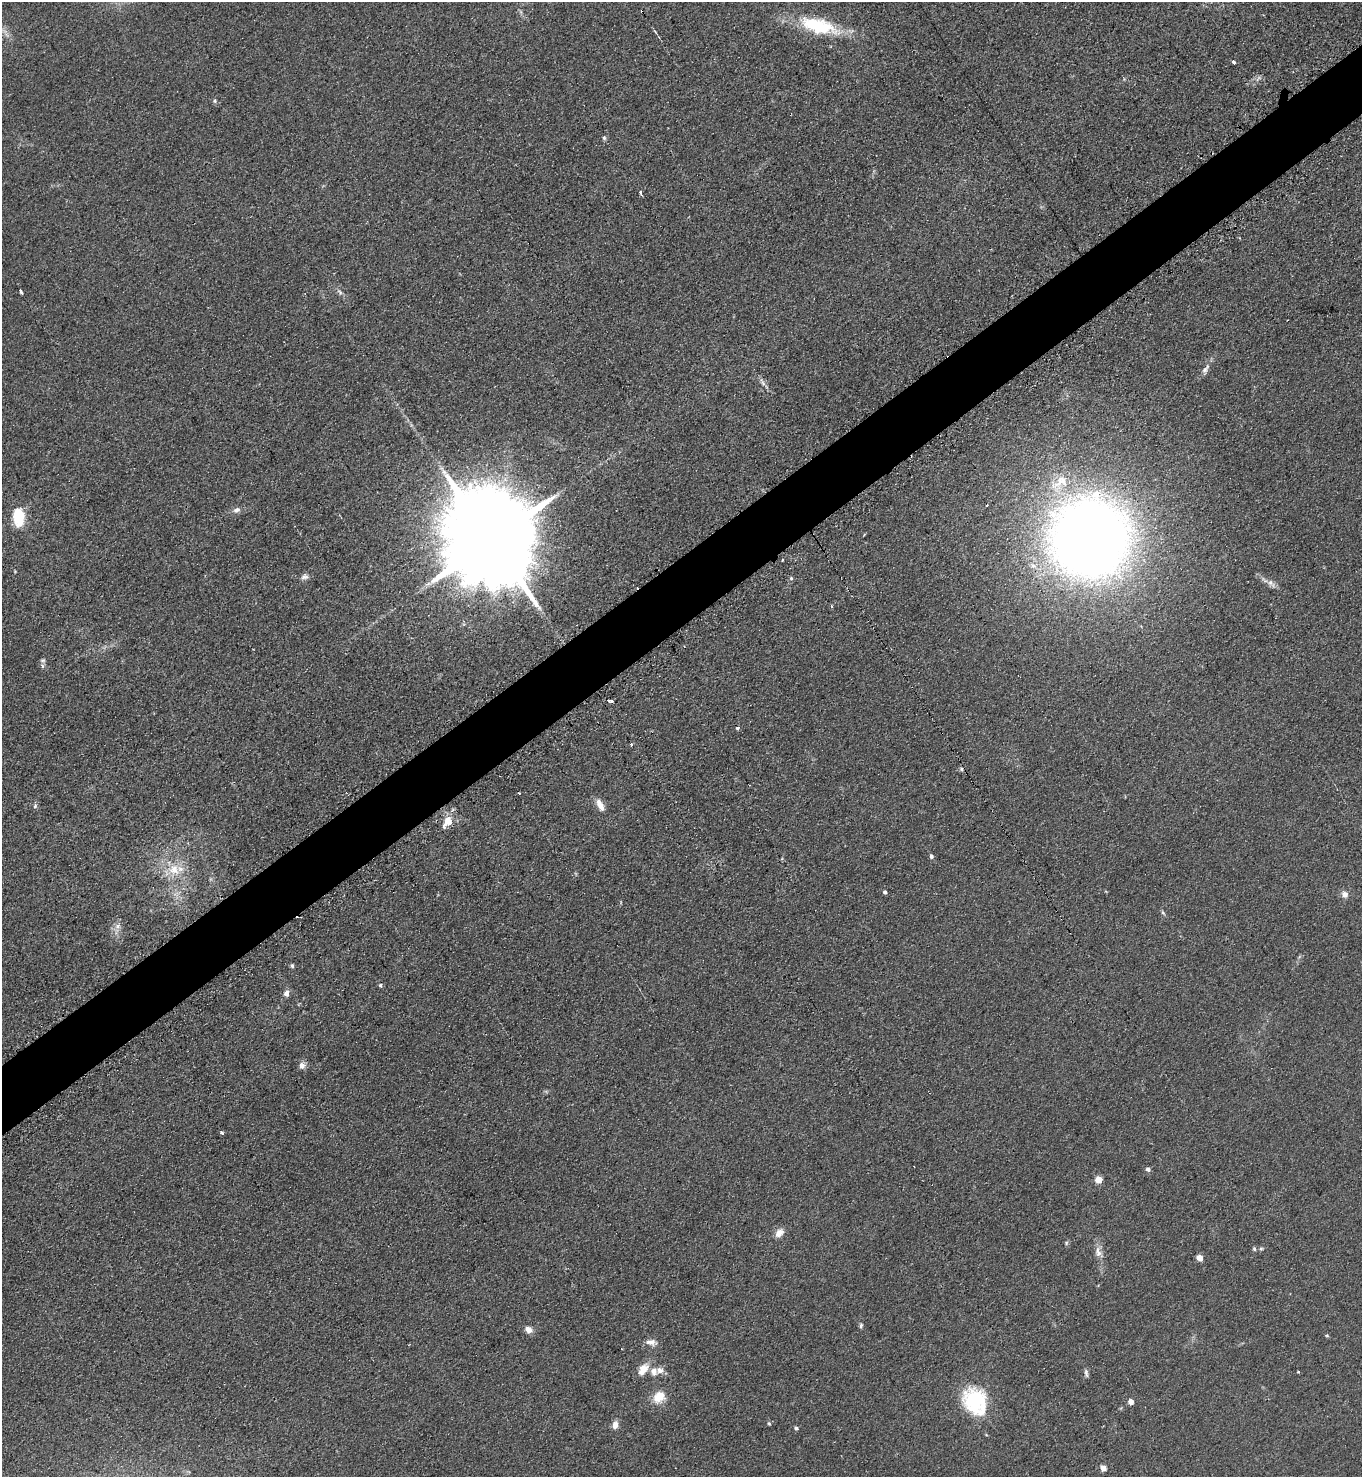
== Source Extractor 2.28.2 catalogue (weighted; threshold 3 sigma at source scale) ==
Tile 10 of 4 x 4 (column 2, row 3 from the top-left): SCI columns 1520-2879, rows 1492-2966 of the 5906 x 5921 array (HDU 1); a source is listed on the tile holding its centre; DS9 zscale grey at full resolution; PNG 1364 x 1479 px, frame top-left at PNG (2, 2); no overlay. Shown black and unused: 5% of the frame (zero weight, under 2 of 3 exposures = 2% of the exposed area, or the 3 px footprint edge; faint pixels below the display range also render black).
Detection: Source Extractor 2.28.2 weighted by HDU 2 'WHT'; one run over the whole footprint, this tile lists its part. Background 0.1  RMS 0.012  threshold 0.0523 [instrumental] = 3 sigma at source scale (4.5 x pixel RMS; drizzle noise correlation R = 1.50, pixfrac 1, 0.05/0.05 arcsec/px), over >= 5 px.
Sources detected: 65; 3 cosmic-ray / hot-pixel residue — not listed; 2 inside a brighter listed object's ellipse — not listed separately; the other 60 listed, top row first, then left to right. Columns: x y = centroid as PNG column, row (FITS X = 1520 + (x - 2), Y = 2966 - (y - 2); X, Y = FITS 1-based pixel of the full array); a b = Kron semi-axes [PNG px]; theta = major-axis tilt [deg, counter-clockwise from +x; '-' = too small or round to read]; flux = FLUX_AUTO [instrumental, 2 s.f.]
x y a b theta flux
818 26 50 18 -15 66
1233 63 3 3 - 27
215 101 6 4 -89 1.7
604 138 5 5 - 2
640 192 4 3 - 12
21 292 5 3 - 7
340 292 9 4 -37 2.9
1205 369 18 7 59 6.4
1059 483 37 20 39 51
237 510 10 7 21 4.8
18 516 21 12 -86 37
1090 538 53 53 - 1800
491 539 37 20 -58 37000
782 560 3 2 - 1.5
305 577 10 8 18 4.4
791 578 5 5 - 1.6
1270 583 12 7 -52 5.8
42 666 6 4 -89 2.1
609 701 5 3 - 10
737 728 3 3 - 3
631 744 3 2 - 4.4
961 769 6 4 -45 2
519 793 3 2 - 1.2
600 805 15 7 -64 10
35 806 6 5 - 2.3
448 821 16 10 58 16
931 856 5 4 - 2.8
174 870 18 15 -43 26
885 892 4 3 - 2.7
1345 894 9 8 - 5.6
1163 913 8 4 -54 1.9
118 926 7 7 - 4.4
292 966 6 5 - 2
380 985 5 4 - 2
286 993 8 6 72 5.4
302 1066 7 7 - 6.3
222 1133 3 3 - 7.5
1148 1169 5 5 - 3.5
1099 1180 5 5 - 26
779 1233 12 8 46 8.5
1066 1243 6 4 72 1.6
1254 1249 5 4 - 1.8
1261 1249 6 4 0 1.6
1098 1252 16 8 -77 8.5
1200 1258 5 4 - 17
861 1325 6 4 74 1.9
529 1330 10 8 -33 6.1
1327 1335 5 4 - 1.3
651 1342 15 8 -3 7
643 1369 17 10 54 14
654 1371 12 9 -76 8.4
1298 1372 3 3 - 2.8
1086 1373 11 5 -83 2.9
659 1397 15 12 43 19
975 1401 34 26 -60 78
1131 1402 4 4 - 13
769 1423 5 4 - 1.4
615 1425 10 7 80 6.8
796 1428 4 4 - 2.5
1103 1468 5 4 - 16